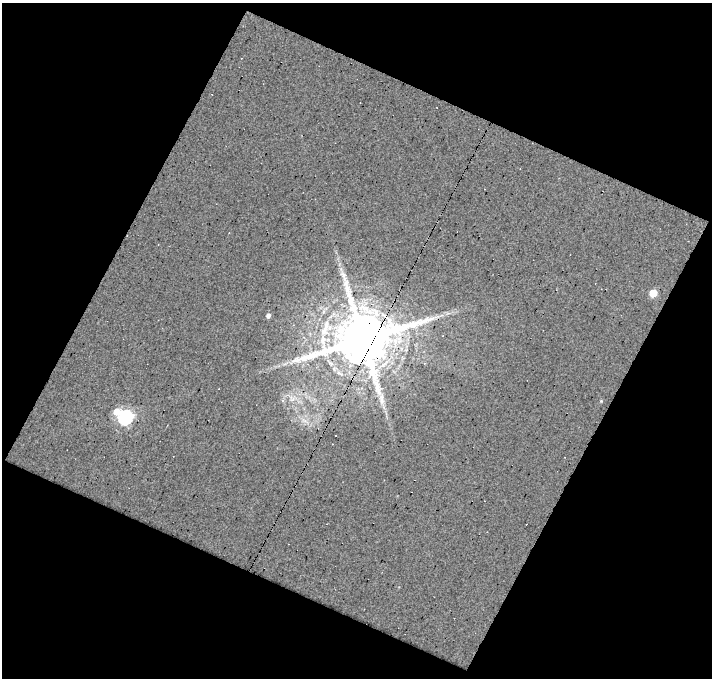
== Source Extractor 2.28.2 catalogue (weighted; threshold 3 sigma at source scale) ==
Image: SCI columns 1-710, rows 24-699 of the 710 x 722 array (HDU 1 of 3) = the unmasked area's bounding box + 8 px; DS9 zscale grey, full resolution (1 PNG px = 1 image px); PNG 714 x 680 px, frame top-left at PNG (2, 3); no overlay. Shown black and unused: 46% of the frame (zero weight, under 10 of 20 exposures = <1% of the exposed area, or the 3 px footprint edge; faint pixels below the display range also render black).
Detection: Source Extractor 2.28.2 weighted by HDU 2 'WHT'. Background -0.00852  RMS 0.012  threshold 0.0505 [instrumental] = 3 sigma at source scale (4.09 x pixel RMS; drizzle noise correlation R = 1.36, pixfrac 0.8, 0.0396/0.0396 arcsec/px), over >= 5 px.
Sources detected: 12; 1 cosmic-ray / hot-pixel residue — not listed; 1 inside a brighter listed object's ellipse — not listed separately; the other 10 listed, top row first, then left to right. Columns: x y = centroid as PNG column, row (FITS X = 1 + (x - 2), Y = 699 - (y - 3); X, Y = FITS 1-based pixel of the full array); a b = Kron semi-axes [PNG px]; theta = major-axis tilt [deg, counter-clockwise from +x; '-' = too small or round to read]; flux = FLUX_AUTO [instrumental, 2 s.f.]
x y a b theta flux
653 293 5 5 - 34
268 316 5 4 - 3.5
304 337 5 4 - 2.4
363 339 17 15 16 11000
296 360 20 9 20 14
424 363 5 3 - 1.1
292 398 12 10 -31 12
601 401 5 4 - 1.1
117 411 8 7 - 11
125 417 7 6 - 230
Overlapping masked pixels (flux is a lower limit): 1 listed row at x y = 363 339